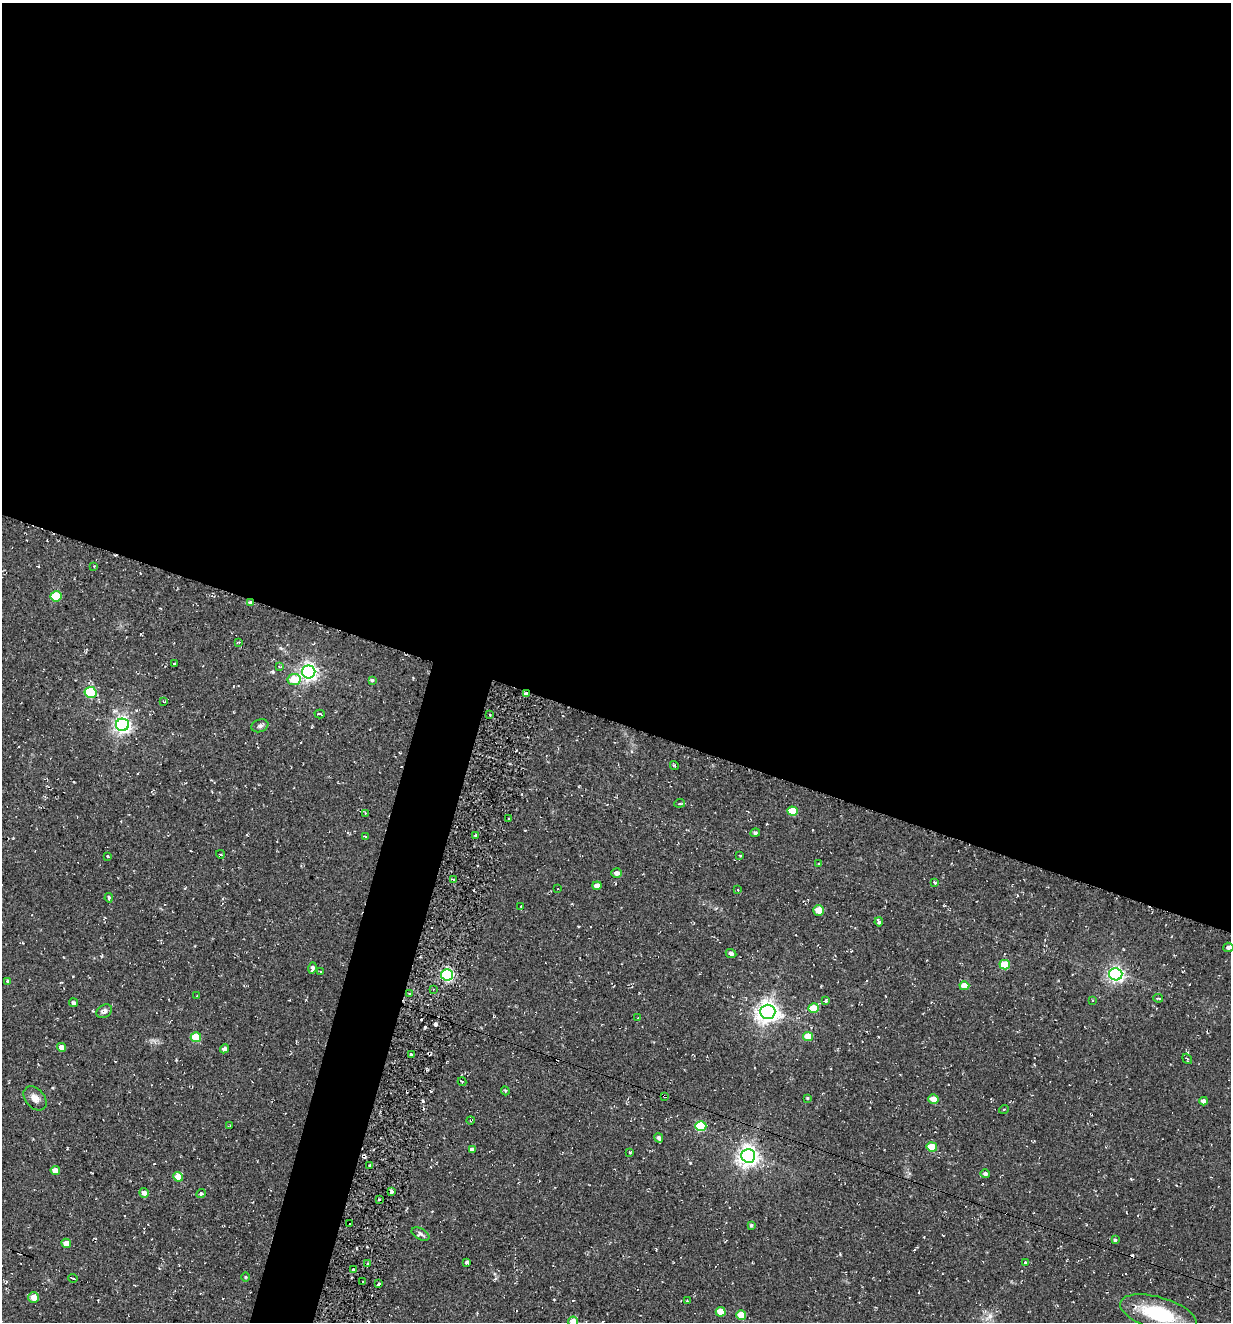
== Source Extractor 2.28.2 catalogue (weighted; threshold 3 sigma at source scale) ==
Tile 3 of 4 x 4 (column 3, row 1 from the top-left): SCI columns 2714-3942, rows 3985-5304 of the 5354 x 5304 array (HDU 1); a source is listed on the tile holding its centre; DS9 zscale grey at full resolution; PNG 1233 x 1324 px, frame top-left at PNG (2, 3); each listed source drawn as its Kron ellipse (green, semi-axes under 4 px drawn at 4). Shown black and unused: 57% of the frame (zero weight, under 2 of 3 exposures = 3% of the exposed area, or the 3 px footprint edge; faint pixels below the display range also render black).
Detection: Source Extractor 2.28.2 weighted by HDU 2 'WHT'; one run over the whole footprint, this tile lists its part. Background 0.0885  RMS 0.013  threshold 0.0569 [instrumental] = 3 sigma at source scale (4.5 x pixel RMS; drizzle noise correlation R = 1.50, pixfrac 1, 0.05/0.05 arcsec/px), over >= 5 px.
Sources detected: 112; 5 cosmic-ray / hot-pixel residue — neither listed nor drawn; the other 107 listed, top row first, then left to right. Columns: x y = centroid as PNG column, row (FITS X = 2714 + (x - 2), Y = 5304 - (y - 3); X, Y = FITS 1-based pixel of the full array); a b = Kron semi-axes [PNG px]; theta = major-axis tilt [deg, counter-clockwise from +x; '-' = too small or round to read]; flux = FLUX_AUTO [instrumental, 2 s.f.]
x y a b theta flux
94 566 3 2 - 0.89
56 596 5 5 - 54
250 603 4 4 - 1.9
238 643 3 2 - 0.93
174 664 3 3 - 2.3
279 666 4 3 - 0.96
309 672 6 6 - 510
294 679 6 5 - 28
372 680 4 4 - 1.7
91 692 6 5 - 86
526 694 3 3 - 3.8
164 702 4 2 - 1.1
320 714 5 3 - 3.1
490 715 3 2 - 1.5
122 725 6 6 - 450
260 726 9 6 19 3.7
674 765 5 3 - 1.4
680 803 5 3 - 1.9
792 811 5 4 - 34
365 813 3 3 - 0.99
509 819 2 2 - 1.3
755 833 5 4 - 2
365 836 3 2 - 0.93
475 836 3 3 - 1.7
220 854 4 3 - 1.9
740 855 3 2 - 1.2
108 856 3 3 - 1.6
818 864 3 2 - 0.9
617 873 5 4 - 5.1
453 879 4 2 - 1.5
935 883 4 3 - 1.8
597 886 4 4 - 8.5
558 889 2 2 - 0.78
738 890 3 2 - 0.77
109 898 4 3 - 2
521 906 3 2 - 0.86
819 910 5 5 - 21
879 922 4 4 - 3.1
1228 947 5 5 - 2.9
731 953 5 4 - 3.4
1005 965 5 4 - 39
312 968 6 4 75 3.5
321 972 3 2 - 0.82
1116 974 6 6 - 370
447 975 6 5 - 210
8 981 4 4 - 2.1
964 986 5 4 - 19
433 989 3 2 - 1.3
409 993 3 2 - 2.3
197 996 3 2 - 0.87
1158 998 5 3 - 2.3
1093 1000 3 2 - 0.88
826 1001 3 3 - 5.5
73 1003 4 4 - 3.3
814 1008 5 4 - 23
104 1011 8 6 32 4.8
768 1012 7 7 - 880
638 1018 3 2 - 0.83
808 1036 5 4 - 23
196 1037 5 5 - 39
61 1047 4 4 - 6.4
224 1049 4 4 - 5.2
411 1054 3 2 - 2.3
1187 1059 6 3 -53 1.4
462 1082 4 3 - 0.97
505 1091 4 4 - 1.6
664 1096 3 3 - 2.2
35 1098 14 9 -49 8.3
807 1098 3 3 - 1.2
933 1099 5 4 - 13
1204 1101 4 4 - 6.3
1004 1109 5 3 - 1.1
470 1120 4 2 - 1.1
230 1125 3 2 - 0.98
701 1126 5 5 - 81
659 1138 5 4 - 3.9
932 1147 5 4 - 37
472 1150 4 4 - 5.3
630 1152 3 2 - 1.4
748 1156 7 7 - 760
370 1165 3 3 - 3.4
55 1171 5 4 - 14
985 1174 5 4 - 3.3
178 1177 5 5 - 16
391 1192 4 3 - 4.9
144 1193 5 5 - 4.8
201 1194 5 4 - 2.7
379 1199 3 2 - 1.9
350 1223 3 3 - 14
751 1225 3 3 - 1.8
421 1234 10 5 -29 3.4
1115 1240 4 4 - 1.7
66 1243 5 4 - 9.7
466 1262 4 3 - 7.1
1025 1262 3 3 - 4.5
368 1264 4 3 - 2.1
353 1270 3 3 - 1.9
245 1277 5 3 - 1.2
73 1278 4 2 - 2
363 1282 3 2 - 1.6
379 1284 3 3 - 6.4
34 1298 5 5 - 13
687 1301 3 3 - 1.3
721 1312 5 5 - 21
1158 1313 40 16 -16 77
741 1315 5 4 - 29
573 1322 5 5 - 12
Overlapping masked pixels (flux is a lower limit): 3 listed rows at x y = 250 603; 526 694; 664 1096
Isophote crosses this tile's border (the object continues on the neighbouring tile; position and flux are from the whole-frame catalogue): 2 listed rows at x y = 1158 1313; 573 1322